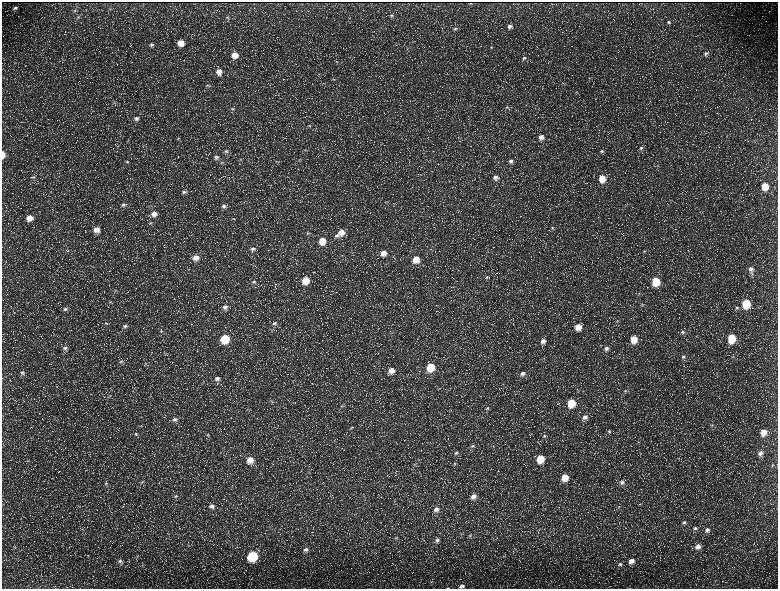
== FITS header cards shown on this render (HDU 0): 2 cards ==
NAXIS1  =                 1552 / length of data axis 1
NAXIS2  =                 1173 / length of data axis 2

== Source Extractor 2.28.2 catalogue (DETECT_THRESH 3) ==
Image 1552 x 1173 px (HDU 0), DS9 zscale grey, zoomed out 1/2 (1 PNG px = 2 x 2 image px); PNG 780 x 591 px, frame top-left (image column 1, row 1173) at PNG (2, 2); no overlay
Background 230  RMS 11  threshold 32.3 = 3 sigma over >= 5 px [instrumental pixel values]
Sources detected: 184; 35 cannot appear on this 1/2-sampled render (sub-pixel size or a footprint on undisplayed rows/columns) and are not listed; the other 149 listed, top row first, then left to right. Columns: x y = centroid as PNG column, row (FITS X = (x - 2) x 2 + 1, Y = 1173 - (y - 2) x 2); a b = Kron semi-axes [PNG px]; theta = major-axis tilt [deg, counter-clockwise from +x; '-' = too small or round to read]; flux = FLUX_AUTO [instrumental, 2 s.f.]
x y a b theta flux
471 3 2 1 - 870
15 8 6 4 21 4700
75 10 4 3 - 2200
391 15 5 4 - 3400
78 17 6 3 11 2500
227 17 7 4 21 3500
668 22 5 4 - 3000
509 26 6 5 - 7400
455 29 5 4 - 3300
180 43 6 6 - 24000
152 44 6 5 - 5200
491 47 4 3 - 1900
706 53 5 5 - 4700
235 55 7 6 - 24000
524 58 6 5 - 4600
337 61 4 3 - 2000
219 71 7 6 - 17000
589 78 2 2 - 970
333 79 4 3 - 2000
207 85 7 3 -12 2900
114 103 5 2 - 1600
507 107 6 4 1 3600
232 109 6 3 2 3400
136 118 7 6 - 8000
310 126 5 3 - 2600
541 137 6 5 - 11000
178 138 5 4 - 3200
641 148 5 4 - 3800
305 150 4 3 - 2300
226 151 7 5 -8 6400
601 151 5 4 - 3200
3 155 6 3 -89 16000
216 157 7 6 - 8100
240 159 3 2 - 1400
277 161 4 2 - 1900
511 161 6 5 - 6700
127 162 5 3 - 2600
222 163 6 4 16 3800
33 177 6 3 5 3200
495 177 7 6 - 10000
602 178 6 6 - 33000
764 186 6 5 - 36000
184 192 7 5 6 6300
123 205 7 5 4 5200
224 206 7 6 - 8900
154 214 7 7 - 15000
29 218 7 6 - 22000
234 219 4 2 - 1400
150 223 5 3 - 2600
552 228 5 4 - 3000
97 229 7 6 - 20000
341 232 8 7 - 23000
308 233 6 4 17 4000
336 236 7 5 10 6000
322 241 7 6 - 33000
253 249 7 5 -4 7200
68 251 5 2 - 1400
644 251 4 3 - 2000
383 253 7 7 - 17000
196 258 7 6 - 16000
416 259 7 6 - 30000
750 269 6 5 - 7900
752 273 5 4 - 3400
487 277 6 4 25 3200
305 280 6 6 - 41000
656 281 6 6 - 66000
254 282 6 4 23 4100
276 284 4 2 - 1500
115 290 4 4 - 2400
520 290 3 2 - 1500
639 294 5 3 - 2200
110 302 4 4 - 2500
746 304 6 5 - 87000
642 305 4 3 - 2100
225 307 8 6 2 8800
737 308 5 4 - 3900
65 309 7 5 3 5700
617 321 4 3 - 2300
106 323 6 3 -11 3000
274 323 6 5 - 5100
125 326 6 5 - 5400
578 327 6 6 - 24000
161 331 5 4 - 3500
683 332 5 5 - 4200
731 338 7 5 85 74000
225 339 6 6 - 90000
634 339 7 6 - 32000
543 341 7 6 - 12000
65 348 7 5 -6 6700
606 348 7 6 - 8400
733 356 5 3 - 2100
683 357 6 5 - 5400
121 362 6 5 - 4700
146 364 5 2 - 1900
430 367 6 6 - 62000
391 370 7 6 - 16000
22 372 6 5 - 5600
522 373 7 5 23 8600
217 379 7 5 9 9100
625 391 5 4 - 3200
271 401 5 2 - 2000
571 403 7 6 - 53000
342 406 6 3 15 2800
487 408 6 4 14 4000
585 417 7 6 - 12000
174 419 8 6 8 8200
712 425 4 4 - 2900
351 428 6 3 20 2400
609 431 6 4 46 3900
763 432 7 6 - 23000
136 433 5 4 - 3300
207 435 5 4 - 3000
544 436 7 5 40 5300
638 442 5 2 - 1700
472 446 7 5 21 6200
493 446 3 2 - 1400
456 453 6 5 - 5300
760 453 7 6 - 9500
540 458 7 6 - 53000
250 460 8 7 - 26000
455 463 5 4 - 3100
415 464 3 3 - 1700
772 465 3 2 - 1400
565 477 7 6 - 33000
142 482 4 3 - 2500
622 482 7 6 - 8500
106 483 6 4 22 3500
176 496 6 5 - 4600
473 496 7 6 - 14000
640 504 3 2 - 1200
212 506 7 6 - 9700
436 509 7 6 - 12000
684 522 6 5 - 4600
695 528 6 5 - 5300
707 530 7 6 - 8300
461 534 3 3 - 1400
470 536 6 5 - 4300
396 538 5 3 - 2400
437 540 6 5 - 6400
188 546 4 3 - 2100
698 546 7 6 - 12000
306 550 7 5 17 7400
252 556 6 6 - 160000
120 561 7 5 -18 6200
631 561 6 5 - 13000
620 564 6 5 - 4100
432 581 4 2 - 1400
462 586 7 5 4 7600
448 588 4 2 - 1300
At the frame edge (FLAGS 8, measured only in part): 2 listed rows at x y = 3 155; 448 588
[35 sub-pixel or undisplayed-footprint detections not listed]